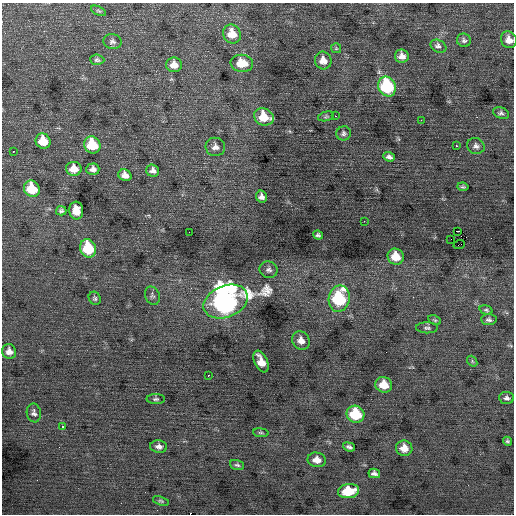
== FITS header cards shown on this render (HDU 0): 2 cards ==
NAXIS1  =                  512 / Axis length
NAXIS2  =                  512 / Axis length

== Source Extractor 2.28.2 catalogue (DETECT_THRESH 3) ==
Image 512 x 512 px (HDU 0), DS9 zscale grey, 1 PNG px = 1 image px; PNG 516 x 516 px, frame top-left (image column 1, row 512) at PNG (2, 3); each listed source drawn as its Kron ellipse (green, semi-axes under 4 px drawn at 4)
Background 2.65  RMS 0.9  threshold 2.71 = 3 sigma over >= 5 px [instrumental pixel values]
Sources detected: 73; all 73 listed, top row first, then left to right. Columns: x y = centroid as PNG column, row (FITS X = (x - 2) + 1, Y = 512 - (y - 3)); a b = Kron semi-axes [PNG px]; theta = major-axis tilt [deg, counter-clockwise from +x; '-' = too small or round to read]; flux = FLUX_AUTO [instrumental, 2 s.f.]
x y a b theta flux
99 11 8 4 -26 100
232 34 10 8 -60 910
464 40 7 6 - 170
509 40 8 7 - 510
112 42 9 7 -6 200
438 46 8 6 -28 260
336 48 5 5 - 78
402 56 7 6 - 390
97 60 7 5 -4 130
323 61 9 8 - 540
242 63 11 8 -7 1000
174 65 8 7 - 550
387 87 10 8 -65 5400
501 113 8 5 -22 170
326 116 8 4 14 100
335 116 2 2 - 290
264 117 10 8 -26 1400
421 120 3 2 - 45
344 133 7 7 - 160
43 141 8 7 - 1400
92 145 9 8 - 2100
456 146 2 2 - 190
476 146 9 8 - 230
215 147 10 9 - 360
13 151 3 2 - 56
389 157 6 4 -19 190
74 169 8 7 - 710
93 169 6 5 - 280
153 171 6 6 - 240
125 175 7 5 -30 380
463 187 5 4 - 95
32 189 8 7 - 1900
262 197 6 5 - 270
76 210 9 7 -84 770
61 211 5 5 - 130
364 221 3 2 - 97
458 231 3 2 - 2300
189 232 2 2 - 38
318 235 5 4 - 120
451 239 2 2 - 26
459 245 6 2 19 300
88 248 9 8 - 2900
396 257 8 7 - 1100
269 270 9 8 - 230
152 296 9 7 -65 160
95 298 7 5 -61 130
339 299 13 10 79 4800
226 302 23 15 22 35000
486 310 7 4 -16 110
435 320 7 4 -26 90
489 320 8 5 -3 170
427 328 11 5 -1 160
301 341 10 8 -55 480
9 351 7 7 - 360
472 361 6 4 -50 83
261 362 11 6 -65 750
208 375 3 2 - 140
384 385 8 7 - 1000
507 398 7 6 - 190
156 399 9 5 1 130
34 413 9 7 -80 210
355 414 9 8 - 2800
62 426 3 2 - 360
261 433 8 4 -7 98
507 441 4 3 - 100
159 447 8 6 -5 270
349 447 6 4 -19 160
404 448 8 7 - 710
317 460 9 7 -11 550
237 465 7 4 -18 120
374 473 6 4 -14 200
348 491 10 7 8 2300
161 501 8 4 -18 100
At the frame edge (FLAGS 8, measured only in part): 1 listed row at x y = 509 40